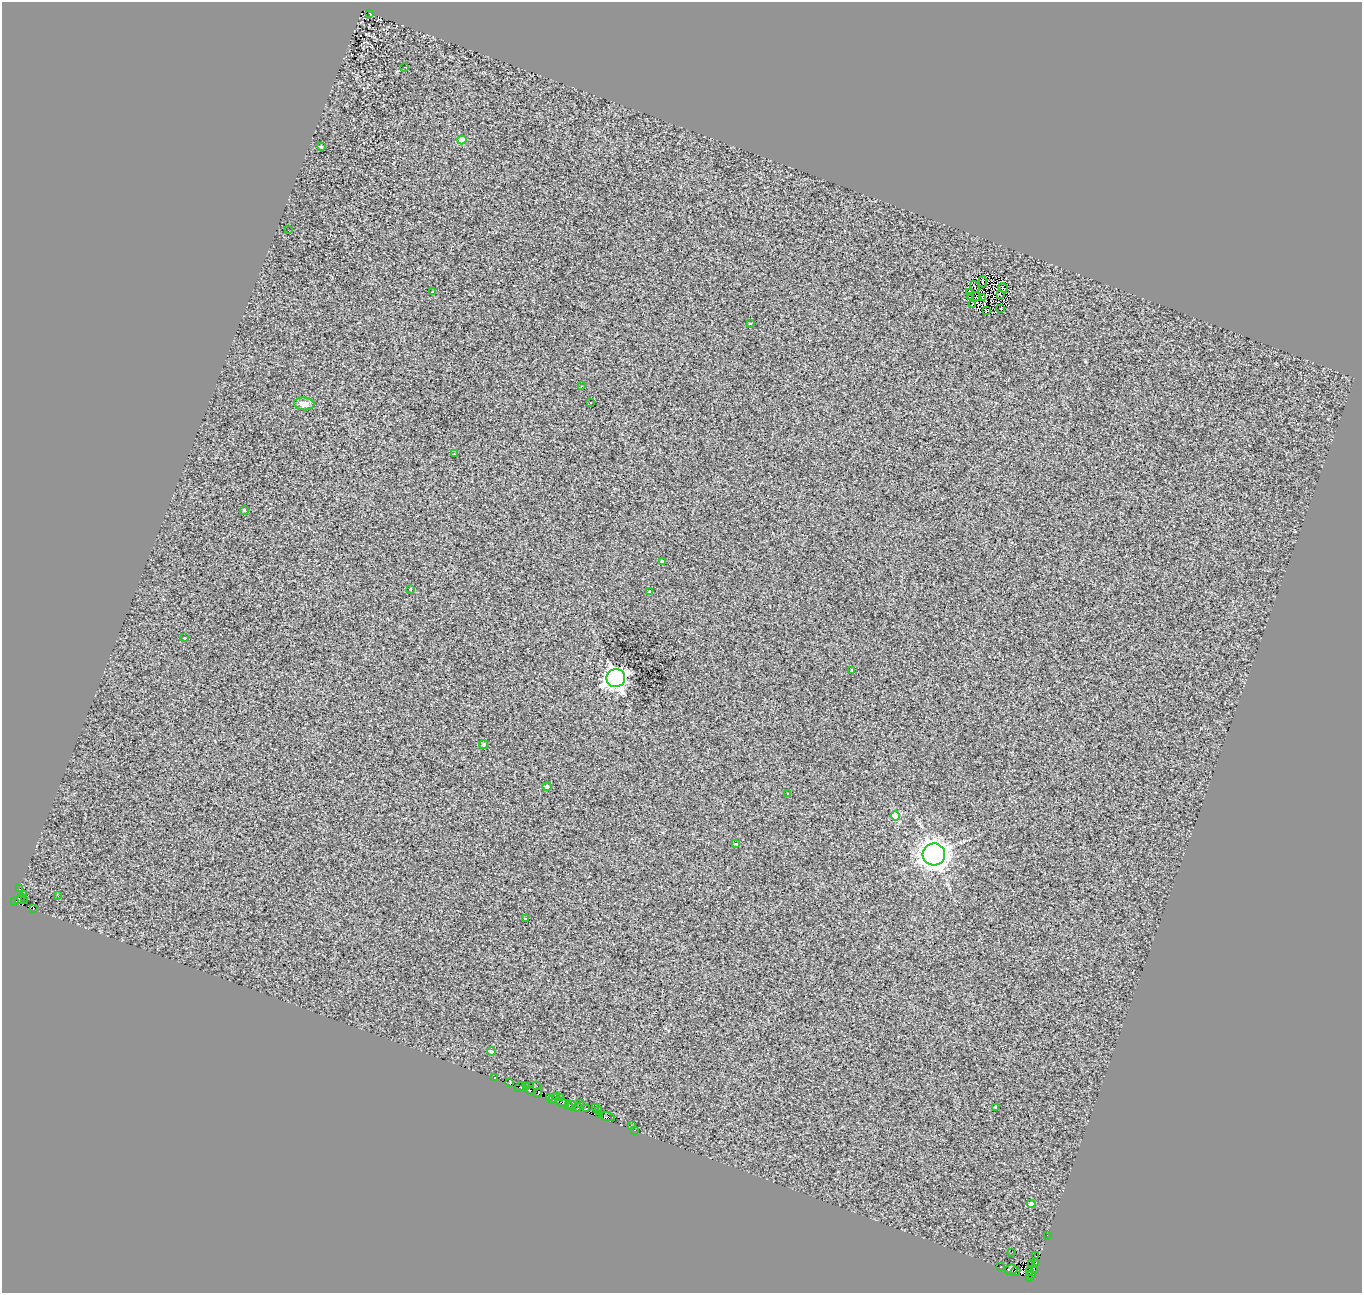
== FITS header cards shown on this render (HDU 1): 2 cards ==
NAXIS1  =                 1360
NAXIS2  =                 1291

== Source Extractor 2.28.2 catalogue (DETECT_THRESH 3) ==
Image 1360 x 1291 px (HDU 1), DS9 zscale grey, 1 PNG px = 1 image px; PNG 1364 x 1295 px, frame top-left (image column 1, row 1291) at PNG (2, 2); each listed source drawn as its Kron ellipse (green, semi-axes under 4 px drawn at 4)
Background 0.842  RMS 4.2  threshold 12.5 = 3 sigma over >= 5 px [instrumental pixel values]
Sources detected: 86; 5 with non-positive FLUX_AUTO (blend fragments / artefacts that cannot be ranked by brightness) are neither listed nor drawn; the other 81 listed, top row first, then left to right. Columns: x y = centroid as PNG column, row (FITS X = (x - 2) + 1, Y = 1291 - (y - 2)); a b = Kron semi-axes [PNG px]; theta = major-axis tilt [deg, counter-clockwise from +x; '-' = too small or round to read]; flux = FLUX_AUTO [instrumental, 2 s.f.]
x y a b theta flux
369 13 2 2 - 140
404 67 3 2 - 410
462 140 4 4 - 6900
321 147 3 2 - 280
288 230 2 2 - 140
983 282 5 2 - 200
975 287 6 2 -69 50
1003 288 5 2 - 160
432 292 3 3 - 470
969 292 3 2 - 170
1000 295 3 2 - 220
977 296 4 2 - 310
971 297 4 2 - 260
982 297 4 2 - 230
972 304 3 2 - 170
1001 308 2 2 - 280
986 310 4 3 - 330
750 323 4 2 - 190
581 386 2 2 - 170
591 402 3 2 - 500
304 404 10 6 -6 1900
454 454 3 2 - 800
244 510 4 4 - 340
662 561 4 3 - 610
410 589 3 3 - 1200
650 592 3 2 - 210
184 638 3 3 - 620
852 670 4 3 - 540
616 678 9 9 - 190000
483 744 4 4 - 680
547 787 4 4 - 680
788 794 3 2 - 170
895 816 4 4 - 12000
736 844 3 2 - 210
934 854 11 11 - 300000
19 889 2 2 - 230
23 894 3 2 - 140
58 896 3 3 - 260
20 899 6 3 51 350
24 901 3 2 - 230
15 902 4 2 - 510
33 909 2 2 - 230
525 918 3 3 - 550
491 1051 4 4 - 700
494 1077 3 3 - 700
509 1083 4 2 - 1500
537 1086 4 2 - 620
520 1087 5 3 - 2100
526 1087 3 2 - 200
530 1091 4 3 - 940
538 1093 5 3 - 3300
550 1097 3 2 - 430
557 1097 3 2 - 730
561 1098 3 2 - 290
553 1100 3 2 - 520
562 1102 6 3 -21 4100
581 1103 4 2 - 260
569 1105 3 3 - 800
572 1106 5 2 - 4200
578 1107 4 3 - 3100
996 1107 3 3 - 390
586 1108 4 3 - 1100
595 1108 3 2 - 310
598 1111 2 2 - 190
600 1115 3 2 - 670
607 1116 8 3 -19 54
631 1125 3 2 - 430
635 1130 3 2 - 380
1031 1204 4 4 - 2100
1047 1235 2 2 - 260
1012 1252 2 2 - 200
1036 1256 3 2 - 3500
1031 1263 4 3 - 2500
1036 1263 3 2 - 790
1001 1267 3 3 - 1200
1011 1270 6 5 - 8600
1015 1271 5 3 - 6800
1030 1271 3 2 - 1700
1034 1271 3 2 - 1600
1032 1275 3 2 - 850
1030 1278 3 2 - 600
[5 non-positive-flux detections neither listed nor drawn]